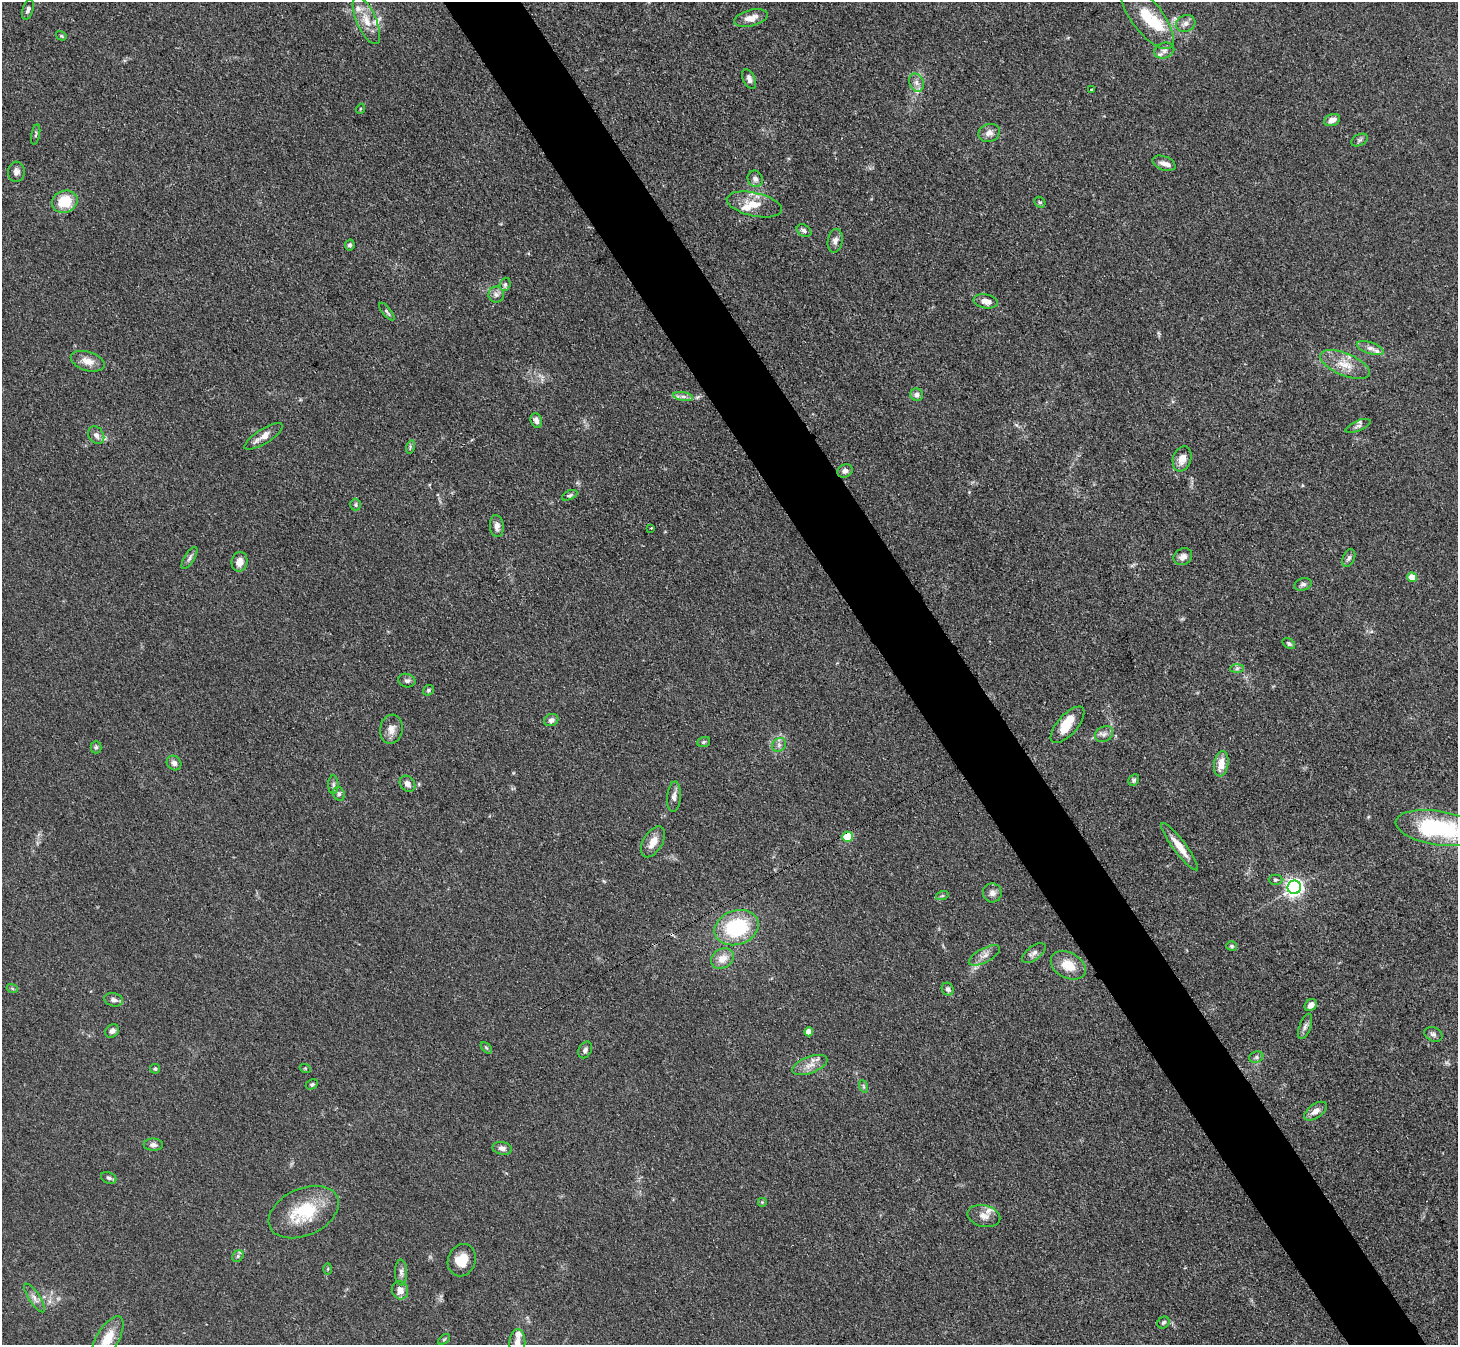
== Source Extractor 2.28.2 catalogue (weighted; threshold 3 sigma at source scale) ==
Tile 6 of 4 x 4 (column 2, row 2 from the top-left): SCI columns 1473-2928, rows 2996-4338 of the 5857 x 5850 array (HDU 1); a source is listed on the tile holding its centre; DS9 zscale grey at full resolution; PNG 1460 x 1347 px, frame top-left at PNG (2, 2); each listed source drawn as its Kron ellipse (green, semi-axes under 4 px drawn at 4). Shown black and unused: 5% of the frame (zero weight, under 3 of 4 exposures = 2% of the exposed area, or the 3 px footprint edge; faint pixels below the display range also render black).
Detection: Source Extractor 2.28.2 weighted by HDU 2 'WHT'; one run over the whole footprint, this tile lists its part. Background 0.0589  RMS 0.0058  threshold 0.0261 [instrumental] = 3 sigma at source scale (4.5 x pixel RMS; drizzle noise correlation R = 1.50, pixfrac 1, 0.05/0.05 arcsec/px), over >= 5 px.
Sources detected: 127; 2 inside a brighter object's white glare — neither listed nor drawn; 10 inside a brighter listed object's ellipse — not listed separately; the other 115 listed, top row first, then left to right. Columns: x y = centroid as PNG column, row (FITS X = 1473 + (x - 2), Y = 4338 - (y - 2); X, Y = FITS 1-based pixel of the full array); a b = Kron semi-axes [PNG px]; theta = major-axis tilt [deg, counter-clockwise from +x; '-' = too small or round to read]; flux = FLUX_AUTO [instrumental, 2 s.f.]
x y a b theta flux
28 9 10 5 73 1.8
1147 17 38 15 -52 21
751 18 17 8 13 5.5
366 20 26 9 -66 9
1186 24 10 8 25 2.9
61 36 5 4 - 0.7
1164 51 10 7 20 2.7
749 79 10 6 -65 2.5
916 83 9 7 -66 2.8
1091 90 2 2 - 0.61
360 109 5 3 - 0.55
1332 120 8 5 20 3.6
989 133 11 9 20 3.6
36 134 10 3 80 0.96
1359 140 9 5 27 1.3
1164 163 12 7 -20 3.1
16 172 10 8 86 2.7
755 179 8 7 - 2.4
65 202 13 11 21 17
1040 202 6 5 - 1
754 204 28 11 -13 10
804 231 8 5 -34 1.5
835 241 12 7 80 2.6
350 245 5 4 - 1.3
505 284 7 5 71 1.3
496 295 8 8 - 2.4
986 301 12 7 -10 4.6
387 312 11 4 -51 1.2
1370 348 14 6 -19 3.1
88 361 17 9 -17 5.6
1345 365 26 11 -22 11
917 395 6 6 - 2.5
683 397 10 4 -11 2.1
536 421 7 5 -69 2.9
1358 426 13 5 23 1.9
96 435 9 7 -55 2.7
263 436 22 7 32 6.3
410 447 7 4 73 0.98
1182 459 13 9 71 5.9
845 471 8 6 29 2.2
570 495 8 4 26 1
356 505 6 5 - 1
497 526 11 7 -85 3.2
651 528 3 3 - 0.6
1183 557 10 8 30 3.8
189 558 12 5 58 1.9
1349 558 9 6 66 1.6
240 562 10 8 79 5.3
1412 577 5 5 - 9.5
1303 584 9 6 17 1.7
1289 644 7 5 -34 1.2
1237 669 7 4 2 1.2
407 681 9 6 -12 1.8
428 690 6 5 - 1
551 720 7 6 - 2.3
1067 725 23 10 48 11
391 729 14 11 80 4.9
1104 734 9 7 30 2.4
704 742 6 5 - 0.96
779 745 7 6 - 2
96 747 6 5 - 1.1
174 763 8 6 -45 2.2
1221 764 12 7 81 7.7
1134 780 6 5 - 1.2
407 784 9 7 -49 2.8
333 785 9 5 -90 1.6
339 794 7 5 -61 1.4
674 797 15 7 85 3
1438 828 42 17 -9 62
847 837 5 5 - 25
653 842 17 9 59 6.5
1179 847 29 6 -53 8.7
1275 880 7 5 0 1.1
1294 887 7 6 - 240
992 893 9 9 - 3.1
942 896 6 4 18 0.83
737 928 22 17 19 42
1232 946 5 5 - 0.97
1034 953 14 7 37 3
984 955 17 7 28 4
722 959 12 9 32 6.5
1068 965 18 12 -28 11
12 988 5 3 - 0.66
948 989 6 5 - 1.9
114 1000 9 6 -14 2.2
1311 1005 7 5 46 3.3
1305 1026 13 5 69 2.3
112 1031 7 6 - 2
809 1032 4 4 - 5.4
1433 1034 9 7 -25 1.9
486 1048 7 4 -45 0.97
585 1050 9 6 63 1.9
1256 1057 7 5 22 1.4
810 1065 18 8 21 5.6
305 1068 5 3 - 0.56
155 1069 5 4 - 1.2
312 1084 6 4 27 1
863 1086 6 4 -71 0.99
1315 1111 13 7 35 4.2
153 1145 9 6 0 2.1
502 1148 10 6 -11 2.5
109 1178 8 5 -23 1.5
762 1202 5 5 - 0.66
304 1212 37 23 24 30
984 1216 16 10 -14 4.6
238 1256 6 5 - 1.2
462 1260 16 13 68 10
328 1269 5 3 - 0.59
401 1272 13 6 -89 2.2
400 1290 9 8 - 5
34 1298 17 5 -57 3
1163 1322 6 5 - 1.2
107 1339 25 11 59 13
444 1339 7 3 37 0.78
517 1342 13 8 88 4.4
Overlapping masked pixels (flux is a lower limit): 1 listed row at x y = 847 837
Isophote crosses this tile's border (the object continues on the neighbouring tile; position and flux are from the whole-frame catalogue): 3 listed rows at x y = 1438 828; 107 1339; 517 1342